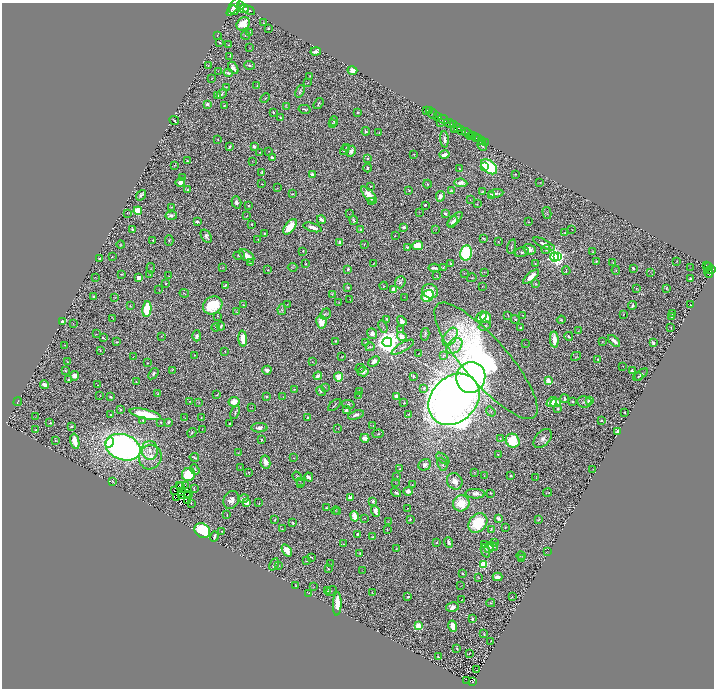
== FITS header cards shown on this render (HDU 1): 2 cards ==
NAXIS1  =                 1424
NAXIS2  =                 1372

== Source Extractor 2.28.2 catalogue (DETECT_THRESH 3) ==
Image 1424 x 1372 px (HDU 1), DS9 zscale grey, zoomed out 1/2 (1 PNG px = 2 x 2 image px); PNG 716 x 690 px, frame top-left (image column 1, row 1371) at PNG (2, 3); each listed source drawn as its Kron ellipse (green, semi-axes under 4 px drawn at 4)
Background 0.971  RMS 0.032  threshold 0.0974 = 3 sigma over >= 5 px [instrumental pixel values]
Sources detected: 568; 54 cannot appear on this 1/2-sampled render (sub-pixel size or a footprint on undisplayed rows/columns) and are neither listed nor drawn; of the other 514, the 500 brightest by FLUX_AUTO listed and drawn (14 fainter detections omitted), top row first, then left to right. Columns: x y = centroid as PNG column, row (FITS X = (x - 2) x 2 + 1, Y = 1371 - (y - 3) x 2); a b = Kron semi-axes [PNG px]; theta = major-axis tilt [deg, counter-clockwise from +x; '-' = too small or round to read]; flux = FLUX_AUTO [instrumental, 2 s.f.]
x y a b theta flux
240 5 3 2 - 1200
233 7 10 3 58 2300
244 9 5 3 - 3000
234 10 5 2 - 1200
249 10 6 2 -26 2200
263 23 2 2 - 2.5
243 24 7 6 - 140
268 28 2 2 - 4
250 32 2 2 - 2.6
217 35 2 1 - 2.4
245 35 4 2 - 4.4
219 42 3 2 - 5.4
228 45 3 2 - 5.2
249 48 2 1 - 2.2
316 51 5 3 - 28
230 56 3 2 - 3.2
208 65 3 3 - 4.8
249 65 5 2 - 9.9
233 68 7 4 -59 34
352 70 5 4 - 42
218 71 2 1 - 2.1
228 73 4 3 - 11
310 76 3 2 - 2.8
212 78 3 1 - 2.7
308 83 2 2 - 2.6
257 86 2 1 - 2.4
226 87 3 2 - 3.7
300 91 6 3 69 9.6
222 94 5 3 - 11
217 95 4 3 - 13
265 98 5 3 - 5.7
207 104 3 2 - 20
318 104 6 2 55 6.8
224 105 2 2 - 4.6
287 107 3 2 - 2.6
305 109 6 2 -12 7.3
427 110 3 1 - 57
429 111 2 1 - 11
273 112 3 2 - 8.1
357 112 2 2 - 6.4
432 114 5 2 - 190
437 116 4 3 - 1600
280 118 2 2 - 9.9
443 119 6 2 -29 2200
174 121 5 2 - 9.1
334 121 5 3 - 8.9
440 123 2 2 - 3.5
449 123 5 3 - 670
333 124 3 2 - 4.3
454 125 3 2 - 800
458 127 3 2 - 360
455 129 2 1 - 160
366 131 4 3 - 10
461 131 4 3 - 1400
379 132 2 2 - 4.5
467 133 5 2 - 3000
473 136 3 2 - 530
470 137 2 1 - 220
476 138 3 2 - 690
218 139 2 2 - 2.5
444 139 8 3 -87 27
478 139 2 2 - 530
482 141 3 2 - 240
485 143 2 2 - 250
482 145 5 3 - 12
230 146 4 2 - 8.2
254 147 3 3 - 21
346 147 3 2 - 4.4
344 150 5 3 - 15
269 151 2 2 - 2.2
351 151 6 3 61 24
259 152 2 2 - 3.4
414 154 3 2 - 3.1
444 155 5 3 - 52
272 158 4 3 - 12
368 158 2 2 - 7.4
187 161 2 2 - 6.3
252 162 2 2 - 2.5
175 165 3 3 - 3.4
484 166 3 2 - 62
489 167 9 6 -40 490
368 168 4 2 - 9.7
460 169 3 2 - 4.4
262 172 3 2 - 6.7
515 174 2 2 - 3.6
312 175 4 3 - 30
182 178 3 3 - 7.2
180 182 5 4 - 38
540 182 4 1 - 2
461 183 6 3 -7 33
262 184 2 2 - 1.7
427 184 4 2 - 4.1
371 186 4 2 - 5.9
277 188 2 1 - 2.1
187 190 4 3 - 10
409 190 4 3 - 7.3
451 191 4 3 - 7.2
482 192 3 2 - 5.1
496 193 7 4 7 19
292 194 3 3 - 6
141 195 6 3 50 15
369 195 10 4 -49 86
440 196 5 4 - 29
491 196 4 3 - 54
470 200 2 2 - 1.6
372 201 3 2 - 4.7
236 202 6 4 -73 21
477 204 2 2 - 4
425 205 3 2 - 7.6
249 206 3 2 - 5.5
171 207 3 2 - 3.4
138 211 4 4 - 170
419 212 2 2 - 1.8
127 213 2 1 - 2
445 213 4 3 - 17
547 213 6 2 -77 4.1
349 214 3 1 - 1.8
247 215 3 1 - 2.2
171 216 6 3 10 37
455 219 9 4 44 27
321 220 4 2 - 28
354 220 4 2 - 10
197 221 3 2 - 12
452 222 6 4 54 18
528 222 3 2 - 4.4
251 224 2 2 - 5.1
290 227 9 5 52 110
312 227 9 3 -16 48
404 227 4 2 - 11
436 229 3 2 - 3.4
572 229 2 1 - 1.8
133 230 3 2 - 17
361 230 3 2 - 5.8
565 233 3 2 - 4.5
265 234 4 2 - 4.8
206 236 7 4 -55 20
395 236 2 1 - 2
483 238 4 2 - 7.3
258 239 4 3 - 6.8
153 240 3 2 - 6
169 241 5 3 - 7
498 241 2 1 - 2.1
340 242 4 3 - 17
364 244 2 1 - 3.4
544 244 12 3 -26 37
121 245 4 2 - 4.4
418 246 5 4 - 110
511 246 7 3 76 9
407 247 3 2 - 10
529 249 6 5 - 44
546 250 4 4 - 12
303 251 3 2 - 5.3
522 252 7 5 12 14
592 252 3 2 - 3.1
466 253 7 5 79 530
239 255 5 3 - 11
112 256 2 2 - 2.4
247 256 8 5 -39 70
557 256 4 3 - 970
555 257 4 3 - 2200
100 258 3 2 - 7.3
596 261 3 3 - 9.1
677 261 2 1 - 3.1
250 263 4 3 - 7.7
535 263 2 2 - 4
613 263 3 2 - 3.1
305 264 2 2 - 5.2
373 264 3 2 - 4.3
451 264 3 3 - 6.9
706 265 3 2 - 270
292 267 5 2 - 5.4
443 267 3 1 - 4.9
708 267 2 2 - 230
151 268 5 2 - 3
222 268 4 2 - 4.7
434 268 6 2 -5 18
633 268 3 2 - 14
690 268 2 1 - 1.7
348 269 2 2 - 30
712 269 3 2 - 440
268 270 2 2 - 3.9
616 270 4 2 - 3.7
566 271 4 1 - 2.8
710 271 3 1 - 240
484 272 3 2 - 2.8
464 273 3 1 - 2.2
651 273 3 1 - 2.6
709 273 5 3 - 480
121 274 2 2 - 5.8
150 275 3 2 - 2
169 276 2 1 - 2.4
436 276 3 2 - 3.4
95 277 2 1 - 1.8
531 277 10 4 41 77
139 278 3 3 - 67
472 278 5 3 - 5.4
690 278 3 2 - 8.3
400 282 6 5 - 13
166 284 3 3 - 7.3
535 284 3 2 - 3.9
225 285 3 2 - 6.1
384 286 4 4 - 6.3
482 286 2 1 - 2.3
348 287 3 2 - 9.6
666 288 3 2 - 6.6
393 289 3 3 - 24
636 289 3 2 - 3.8
158 290 4 2 - 3.1
430 291 8 7 - 75
184 293 5 1 - 3.2
332 294 4 3 - 7
428 296 6 5 - 230
94 297 2 2 - 15
114 297 3 2 - 2.7
404 297 2 1 - 1.6
350 300 2 1 - 1.9
339 302 2 1 - 1.6
287 304 2 2 - 2.8
213 305 10 8 35 270
243 305 3 2 - 3
632 305 4 3 - 8.8
690 305 2 1 - 2
130 306 4 2 - 3
147 309 8 4 85 300
282 310 5 4 - 7.9
236 312 3 2 - 3.5
672 313 2 2 - 4.6
326 314 6 5 - 11
508 315 3 2 - 1.9
523 315 2 2 - 2.4
623 315 4 2 - 3.7
218 316 3 2 - 4.7
672 316 2 2 - 8.7
481 317 6 4 38 63
486 317 6 5 - 72
113 319 2 1 - 1.9
387 319 2 2 - 6.8
515 319 5 4 - 9.1
561 320 4 3 - 7.8
62 321 3 3 - 22
402 321 5 3 - 34
321 322 6 5 - 96
73 324 2 1 - 1.6
221 326 4 3 - 7.7
485 326 6 4 16 10
216 327 4 3 - 4.3
383 327 6 2 -68 7.9
520 328 4 2 - 5.2
671 328 3 2 - 2.5
401 330 4 3 - 6.1
579 331 3 2 - 2.8
96 334 3 2 - 2.3
372 334 5 4 - 44
425 334 6 3 78 11
161 336 2 2 - 2
197 336 5 3 - 15
569 336 4 2 - 11
402 337 5 4 - 68
450 337 10 6 57 41
103 338 3 2 - 5.8
243 339 8 4 -85 100
554 339 8 3 -86 74
336 341 3 2 - 5.6
602 341 3 2 - 2.9
614 341 7 3 -44 43
117 342 2 2 - 9.3
387 342 5 5 - 8700
366 343 3 2 - 5.9
653 343 3 2 - 15
525 344 2 2 - 2
65 345 2 1 - 2.4
454 346 9 6 41 42
370 347 5 4 - 7.6
403 347 12 4 31 20
100 351 4 2 - 5.8
225 351 2 2 - 3
418 354 2 1 - 2.6
194 355 3 2 - 2.2
444 355 3 2 - 3.5
576 356 5 2 - 4.9
133 357 2 1 - 2
342 357 2 1 - 4.5
598 359 2 2 - 8.3
312 361 2 2 - 1.7
374 361 6 4 40 34
486 361 74 22 -49 1400
67 362 3 1 - 3.3
147 363 2 2 - 4
623 366 2 1 - 1.9
360 368 4 3 - 4.9
65 370 4 3 - 7
172 370 3 2 - 4.5
267 370 4 4 - 23
632 371 4 3 - 11
363 372 5 5 - 28
153 374 6 3 54 14
640 375 8 4 36 11
75 376 5 4 - 54
318 376 4 3 - 33
413 376 2 2 - 5.4
339 377 4 4 - 97
471 377 15 14 - 2000
638 377 3 2 - 4
68 379 3 2 - 5.1
548 381 4 3 - 97
136 382 3 2 - 4.3
45 385 4 3 - 50
98 385 2 1 - 2.1
325 387 2 1 - 1.7
424 388 4 3 - 5.6
294 389 2 2 - 4.9
321 391 5 3 - 14
359 391 3 2 - 3.1
158 394 4 3 - 4.9
100 395 3 2 - 3
217 395 2 2 - 2.8
359 395 3 2 - 2.4
283 396 2 1 - 1.6
396 396 4 3 - 31
111 397 2 2 - 13
266 397 3 3 - 6.5
454 399 28 22 45 11000
565 399 4 3 - 11
18 401 5 1 - 3.9
190 401 2 2 - 5.3
589 401 3 3 - 59
199 402 2 1 - 2.4
234 402 5 5 - 73
552 402 6 4 40 81
573 402 3 2 - 6.6
584 402 7 5 -10 17
404 403 2 2 - 5.7
556 403 5 4 - 120
348 404 6 3 -13 8.4
335 405 8 2 42 6.5
251 408 2 1 - 2.1
120 409 3 2 - 3.4
558 409 3 3 - 10
346 410 3 3 - 20
235 412 7 3 68 13
491 412 5 3 - 6.3
624 413 2 2 - 4.2
145 414 16 5 -12 240
408 414 2 1 - 2.4
110 415 2 2 - 4.8
356 415 8 4 17 21
35 417 2 2 - 2
308 417 2 2 - 8.4
185 418 2 1 - 1.9
201 418 4 2 - 4.1
143 420 3 3 - 7.1
601 420 2 2 - 6.1
161 422 3 3 - 5.2
168 422 4 3 - 12
50 423 2 2 - 4.9
229 424 2 2 - 4.1
72 426 3 2 - 11
373 426 2 2 - 3.3
259 428 8 4 2 29
338 428 3 2 - 3.1
202 429 2 1 - 1.6
36 430 2 2 - 7
618 431 3 2 - 40
192 433 5 3 - 11
378 434 6 3 3 6.9
365 438 4 4 - 26
543 438 11 7 47 37
261 439 2 2 - 13
500 439 3 1 - 2.8
55 441 3 3 - 3.6
75 441 8 3 -78 140
513 441 7 6 - 260
110 443 5 4 - 100
123 447 18 12 -19 3300
150 450 9 8 - 54
238 453 3 2 - 2.8
498 455 3 1 - 3.2
150 457 12 11 - 80
194 457 5 2 - 5.7
294 458 2 2 - 2.5
443 459 7 3 -40 15
265 462 6 5 - 58
442 464 7 4 -68 13
425 465 6 5 - 23
240 468 2 1 - 1.9
195 469 5 4 - 9.4
400 469 3 3 - 5.7
592 469 2 1 - 1.7
249 472 2 2 - 4.8
474 472 2 1 - 2.3
188 474 7 6 - 250
297 476 5 3 - 6.3
397 476 2 2 - 3.8
484 476 2 2 - 1.9
511 476 2 2 - 5.4
309 477 4 3 - 30
536 478 4 2 - 3
300 481 3 3 - 4.2
455 481 8 7 - 53
112 482 3 2 - 4.1
395 483 2 2 - 1.6
300 484 2 1 - 1.8
179 485 2 1 - 2.6
186 485 2 1 - 3.6
412 485 2 2 - 3.6
181 487 2 1 - 2.3
194 489 4 2 - 4.4
174 490 2 1 - 5.4
408 491 5 3 - 60
182 492 2 1 - 2.6
396 493 5 2 - 12
490 493 2 2 - 4.3
547 493 4 2 - 5.5
475 494 10 5 -1 30
187 495 2 1 - 4.7
189 495 2 1 - 1.9
181 496 2 1 - 2.3
177 497 2 1 - 1.7
350 497 4 3 - 13
244 498 5 3 - 13
188 500 2 2 - 7.2
231 500 9 7 62 37
373 501 3 3 - 19
246 502 4 4 - 54
191 503 2 1 - 3.6
259 503 3 2 - 2.7
461 503 8 8 - 180
326 508 3 2 - 7.6
407 508 2 1 - 1.7
336 510 4 3 - 4.8
375 511 6 3 -76 43
338 512 2 2 - 2.7
227 515 3 1 - 4.9
354 516 5 3 - 100
364 518 3 2 - 3.1
498 518 3 3 - 25
410 519 2 2 - 18
538 519 4 3 - 5.8
275 520 3 2 - 4.5
388 522 2 2 - 2.4
293 523 2 2 - 6.3
478 523 11 8 48 300
505 527 3 2 - 2.5
282 529 2 1 - 2.3
491 529 4 2 - 4.4
202 530 8 7 - 390
387 530 2 1 - 1.9
222 531 3 3 - 5.6
357 534 3 3 - 10
214 536 5 2 - 15
373 537 2 2 - 5.9
449 542 5 3 - 34
436 543 3 1 - 5.5
495 543 2 2 - 2.2
344 544 4 2 - 4.4
484 545 3 2 - 3.5
493 547 5 3 - 11
489 548 5 5 - 68
396 549 2 1 - 1.8
287 550 7 4 -56 72
485 551 7 4 -68 11
547 552 2 1 - 1.6
360 553 4 3 - 7.1
521 556 4 2 - 3.5
311 557 4 2 - 4.6
521 558 3 2 - 2.8
307 561 3 2 - 4
274 564 6 3 64 15
330 564 3 2 - 3.6
483 564 3 3 - 380
279 566 3 2 - 2.6
328 569 4 2 - 4.7
362 571 2 1 - 1.6
462 573 3 2 - 8
478 577 2 1 - 3.3
498 577 5 3 - 27
295 585 3 1 - 2
461 586 2 1 - 2.2
313 587 3 1 - 1.8
327 591 2 2 - 2.7
331 591 6 2 35 3.7
372 592 2 1 - 2.2
309 593 2 1 - 2.1
408 597 2 2 - 8.2
512 597 2 2 - 2.4
462 599 2 1 - 2.8
491 603 4 3 - 4.6
337 604 12 3 87 110
452 607 6 5 - 27
472 619 3 3 - 14
418 626 3 3 - 280
453 626 6 3 -73 67
484 634 2 2 - 4.7
491 641 3 2 - 1.9
457 649 3 2 - 4.8
469 654 2 1 - 1.6
438 657 2 2 - 11
477 670 2 1 - 2.4
467 681 2 2 - 83
472 682 3 2 - 110
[14 fainter detections neither listed nor drawn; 54 sub-pixel or undisplayed-footprint detections neither listed nor drawn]